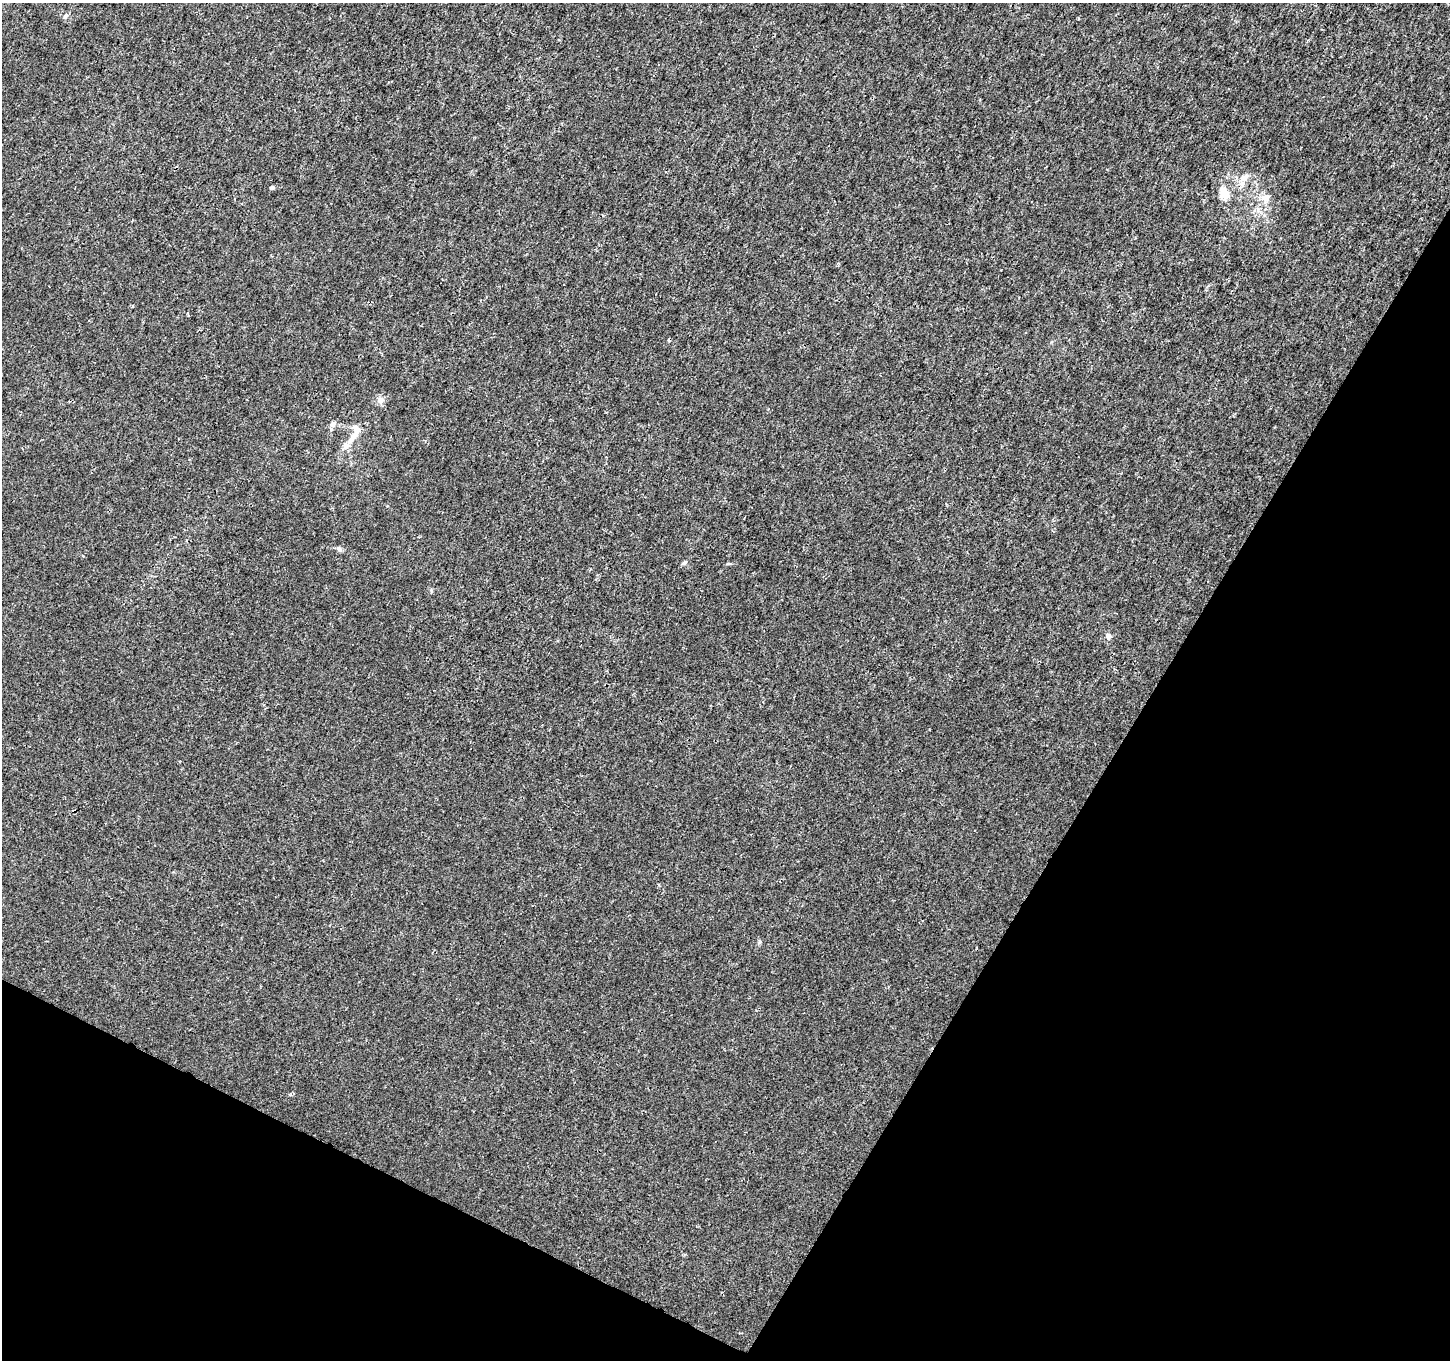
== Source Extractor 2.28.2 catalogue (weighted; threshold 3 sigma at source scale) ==
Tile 15 of 4 x 4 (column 3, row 4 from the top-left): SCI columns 2907-4354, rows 264-1621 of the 5803 x 5892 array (HDU 1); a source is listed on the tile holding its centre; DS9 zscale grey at full resolution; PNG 1452 x 1362 px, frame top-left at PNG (2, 3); no overlay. Shown black and unused: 28% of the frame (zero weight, under 3 of 4 exposures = <1% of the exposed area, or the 3 px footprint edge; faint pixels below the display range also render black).
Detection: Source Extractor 2.28.2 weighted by HDU 2 'WHT'; one run over the whole footprint, this tile lists its part. Background 0.00181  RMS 0.0022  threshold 0.00977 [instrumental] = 3 sigma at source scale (4.5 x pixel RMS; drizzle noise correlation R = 1.50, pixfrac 1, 0.0396/0.0396 arcsec/px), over >= 5 px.
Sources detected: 12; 1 inside a brighter listed object's ellipse — not listed separately; the other 11 listed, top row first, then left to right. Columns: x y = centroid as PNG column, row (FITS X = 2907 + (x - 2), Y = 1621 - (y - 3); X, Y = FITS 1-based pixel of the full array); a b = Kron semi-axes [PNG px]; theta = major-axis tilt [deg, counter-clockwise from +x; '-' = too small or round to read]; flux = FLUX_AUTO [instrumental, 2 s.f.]
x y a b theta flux
65 16 8 5 58 0.53
1244 178 12 9 51 1.7
272 187 5 4 - 0.46
1224 193 20 13 -75 2.9
1266 197 12 8 45 1.3
381 400 11 8 -77 1
333 424 8 7 - 0.94
353 437 29 7 50 2.9
339 549 7 4 -88 0.38
684 563 7 5 32 0.51
1108 636 9 6 -70 0.62
Unlisted compact peaks at least as high as the median listed source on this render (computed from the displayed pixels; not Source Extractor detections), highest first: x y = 760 942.